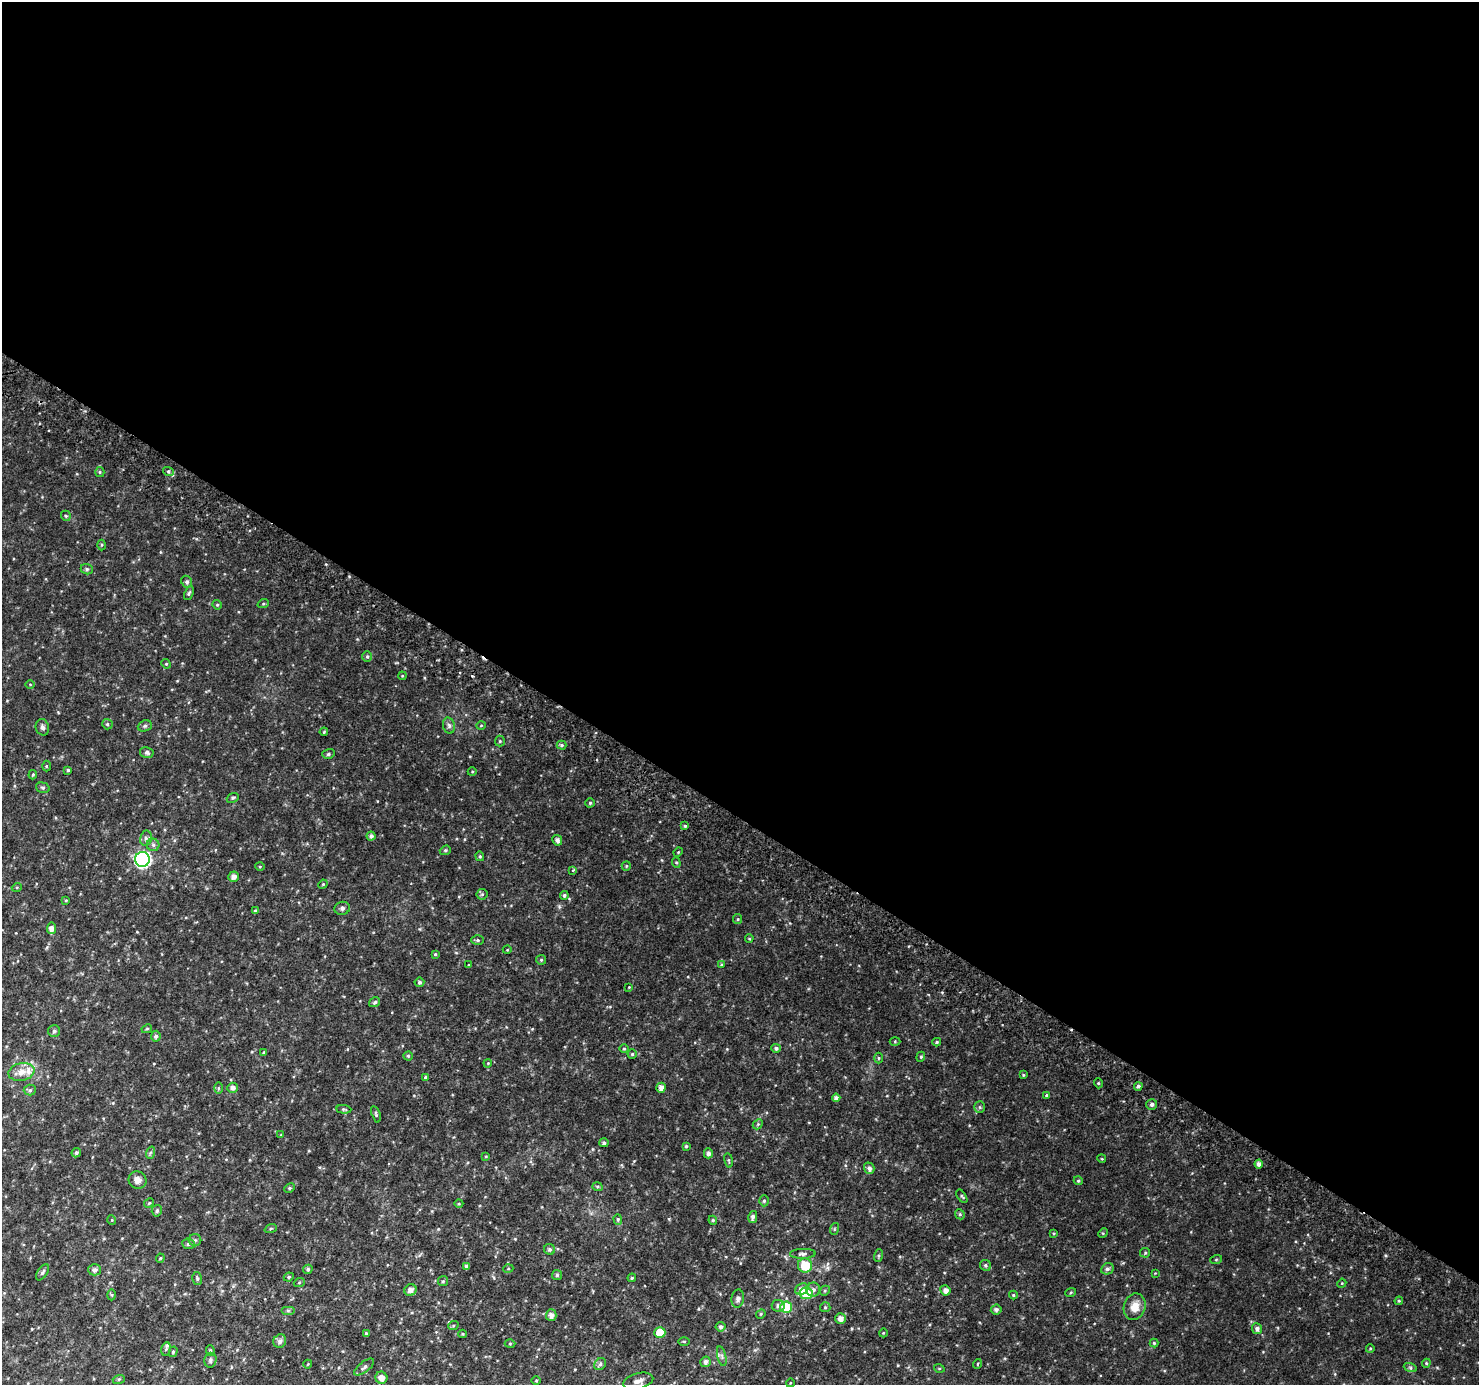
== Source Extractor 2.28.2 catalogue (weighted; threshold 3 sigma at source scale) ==
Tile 3 of 4 x 4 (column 3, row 1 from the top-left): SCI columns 2985-4461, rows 4438-5820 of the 5961 x 6042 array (HDU 1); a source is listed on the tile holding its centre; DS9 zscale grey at full resolution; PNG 1481 x 1387 px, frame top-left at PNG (2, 2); each listed source drawn as its Kron ellipse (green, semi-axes under 4 px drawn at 4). Shown black and unused: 59% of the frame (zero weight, under 2 of 3 exposures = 2% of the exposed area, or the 3 px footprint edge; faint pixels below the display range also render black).
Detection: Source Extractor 2.28.2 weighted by HDU 2 'WHT'; one run over the whole footprint, this tile lists its part. Background 0.0376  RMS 0.0091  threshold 0.0411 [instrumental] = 3 sigma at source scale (4.5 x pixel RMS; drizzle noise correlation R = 1.50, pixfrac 1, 0.0396/0.0396 arcsec/px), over >= 5 px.
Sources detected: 198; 1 cosmic-ray / hot-pixel residue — neither listed nor drawn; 2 inside a brighter listed object's ellipse — not listed separately; the other 195 listed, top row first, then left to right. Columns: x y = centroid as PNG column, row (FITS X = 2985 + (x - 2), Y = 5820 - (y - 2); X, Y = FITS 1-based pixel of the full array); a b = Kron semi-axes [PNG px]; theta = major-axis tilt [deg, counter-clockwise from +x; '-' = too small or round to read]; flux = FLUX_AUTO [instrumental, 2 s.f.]
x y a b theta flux
168 471 5 3 - 1.2
100 472 5 4 - 1.1
66 516 5 5 - 1.2
101 545 5 3 - 0.84
87 569 6 5 - 1.5
187 582 6 5 - 1.8
189 593 7 4 66 1.6
263 604 6 3 18 0.97
217 605 5 4 - 1.2
367 656 6 5 - 1.4
166 664 5 4 - 1
402 676 4 3 - 0.72
30 684 4 3 - 0.68
107 724 5 5 - 1.4
481 725 5 3 - 0.7
145 726 7 5 21 1.8
449 726 8 6 -74 2.3
42 727 8 6 -74 2.7
324 732 4 3 - 0.96
500 741 5 5 - 1.1
562 745 5 4 - 1.5
147 752 7 5 -13 2.7
328 754 6 5 - 1.5
46 766 5 3 - 0.85
68 770 4 3 - 1.4
472 772 4 3 - 0.74
33 775 5 3 - 1.2
43 788 7 5 -16 1.6
233 798 6 4 21 1.4
590 803 4 4 - 1.3
685 826 4 4 - 1.4
371 836 4 4 - 2.9
146 838 7 6 - 2.4
557 840 5 4 - 3.6
153 845 6 6 - 2.2
445 850 5 4 - 1.2
678 852 4 4 - 0.85
480 856 5 4 - 1.2
142 859 7 7 - 190
676 863 5 4 - 1.2
626 866 5 4 - 1.1
260 867 5 3 - 0.79
573 871 4 3 - 1.2
233 877 5 5 - 4.2
323 884 5 4 - 0.83
17 887 5 3 - 0.84
482 894 6 5 - 1.3
564 895 4 4 - 1.8
66 900 4 3 - 0.85
342 908 8 6 16 2.4
255 911 4 3 - 1.3
738 919 5 4 - 1.1
51 928 6 4 82 5.3
749 939 4 3 - 0.81
478 940 6 5 - 1.5
507 950 4 3 - 0.66
435 954 4 4 - 1
541 960 5 4 - 1.2
468 965 4 2 - 0.62
721 965 4 3 - 0.96
419 982 5 5 - 1.7
629 987 4 4 - 0.61
375 1002 6 4 33 1.6
147 1029 5 4 - 1
54 1031 6 6 - 1.9
156 1036 5 5 - 2.3
895 1041 5 3 - 0.83
937 1042 4 3 - 1.2
776 1048 5 4 - 2.2
624 1049 4 4 - 1
264 1052 4 3 - 0.99
632 1054 4 4 - 1.1
408 1056 4 4 - 1.2
921 1057 5 4 - 1.1
878 1058 5 3 - 0.91
488 1063 4 3 - 0.7
21 1072 13 8 12 8.4
1023 1075 4 3 - 0.87
425 1077 4 3 - 0.99
1098 1083 5 3 - 0.87
1138 1086 4 4 - 2.1
218 1088 6 4 90 1.1
232 1088 5 5 - 3.8
661 1088 5 4 - 4.6
30 1090 6 5 - 1.9
1047 1095 4 3 - 1.3
836 1098 4 4 - 3.1
1152 1104 5 5 - 2.1
980 1107 6 5 - 1.4
344 1109 7 4 -5 1.4
376 1114 8 4 -73 1.4
758 1124 6 4 46 1.1
281 1135 4 3 - 0.74
604 1143 4 4 - 2.2
686 1146 3 3 - 1.1
76 1153 5 4 - 1.6
150 1153 6 4 71 1.3
708 1153 5 4 - 3.4
486 1156 4 3 - 0.8
1102 1159 4 3 - 0.74
729 1160 7 3 -81 1.1
1259 1164 4 4 - 4
869 1168 6 5 - 3.3
138 1180 9 8 - 5.9
1078 1181 4 4 - 1.1
597 1187 5 4 - 1.2
289 1188 5 4 - 1.4
962 1196 7 4 -56 1.3
764 1201 5 4 - 1.4
149 1203 5 4 - 1.2
459 1204 4 3 - 0.77
157 1211 6 5 - 1.8
960 1214 5 4 - 1.2
753 1217 6 4 76 2.4
618 1219 5 4 - 1.2
112 1220 5 3 - 0.72
713 1220 4 4 - 0.99
271 1229 6 4 19 1.2
834 1229 6 3 71 0.9
1054 1233 4 3 - 0.88
1103 1233 5 4 - 0.92
195 1240 6 6 - 1.8
188 1244 6 5 - 2.2
550 1249 5 5 - 2
1145 1253 5 5 - 1.2
803 1254 13 5 1 2.6
878 1256 6 3 71 1.1
160 1258 4 3 - 1
1216 1260 6 4 20 0.98
805 1265 7 7 - 25
985 1265 6 5 - 2
467 1266 4 4 - 2.9
308 1269 5 4 - 1.7
508 1269 5 3 - 0.79
1107 1269 6 5 - 2.4
95 1270 6 5 - 3.2
42 1272 9 5 58 2
1155 1273 4 3 - 0.61
557 1275 5 5 - 1.4
289 1277 5 4 - 1.4
197 1278 6 5 - 1.6
632 1278 4 3 - 0.95
443 1281 5 5 - 1.2
299 1283 5 3 - 0.94
1342 1283 5 3 - 0.8
802 1289 7 5 31 4.9
410 1290 6 5 - 4.5
813 1290 7 7 - 2.9
945 1290 5 5 - 4.3
825 1291 5 4 - 1.2
1071 1292 5 3 - 0.95
806 1293 6 6 - 30
111 1295 5 3 - 0.87
1013 1295 4 4 - 0.96
738 1299 9 6 81 2.7
1399 1301 4 4 - 0.95
778 1306 6 6 - 2.7
786 1307 6 5 - 34
825 1307 5 5 - 1.2
1135 1307 13 10 71 10
996 1310 5 5 - 2.5
288 1311 7 4 0 1.6
761 1314 5 4 - 0.99
551 1315 6 5 - 4.1
840 1318 5 5 - 5.1
453 1326 5 3 - 0.88
720 1327 5 5 - 2
1257 1329 5 5 - 3
660 1333 5 5 - 22
883 1333 4 3 - 0.73
366 1334 4 3 - 1.4
463 1334 4 4 - 0.98
280 1341 7 6 - 3.4
684 1341 5 3 - 0.96
1154 1343 4 4 - 1.1
510 1344 5 3 - 0.91
166 1349 7 5 77 1.4
1370 1349 4 3 - 0.71
210 1350 5 4 - 1.2
173 1352 5 4 - 1.3
722 1356 10 4 -77 2.1
210 1360 7 6 - 2
705 1362 5 5 - 3.2
1426 1363 4 4 - 1.1
308 1364 4 3 - 0.66
600 1364 6 5 - 2.2
977 1364 5 3 - 0.71
364 1367 12 5 38 2.7
1410 1367 7 4 -19 1.5
939 1368 5 3 - 0.82
381 1378 6 6 - 6.4
119 1379 6 4 18 1.1
536 1381 4 3 - 0.83
638 1381 15 8 14 5.2
790 1383 4 3 - 0.73